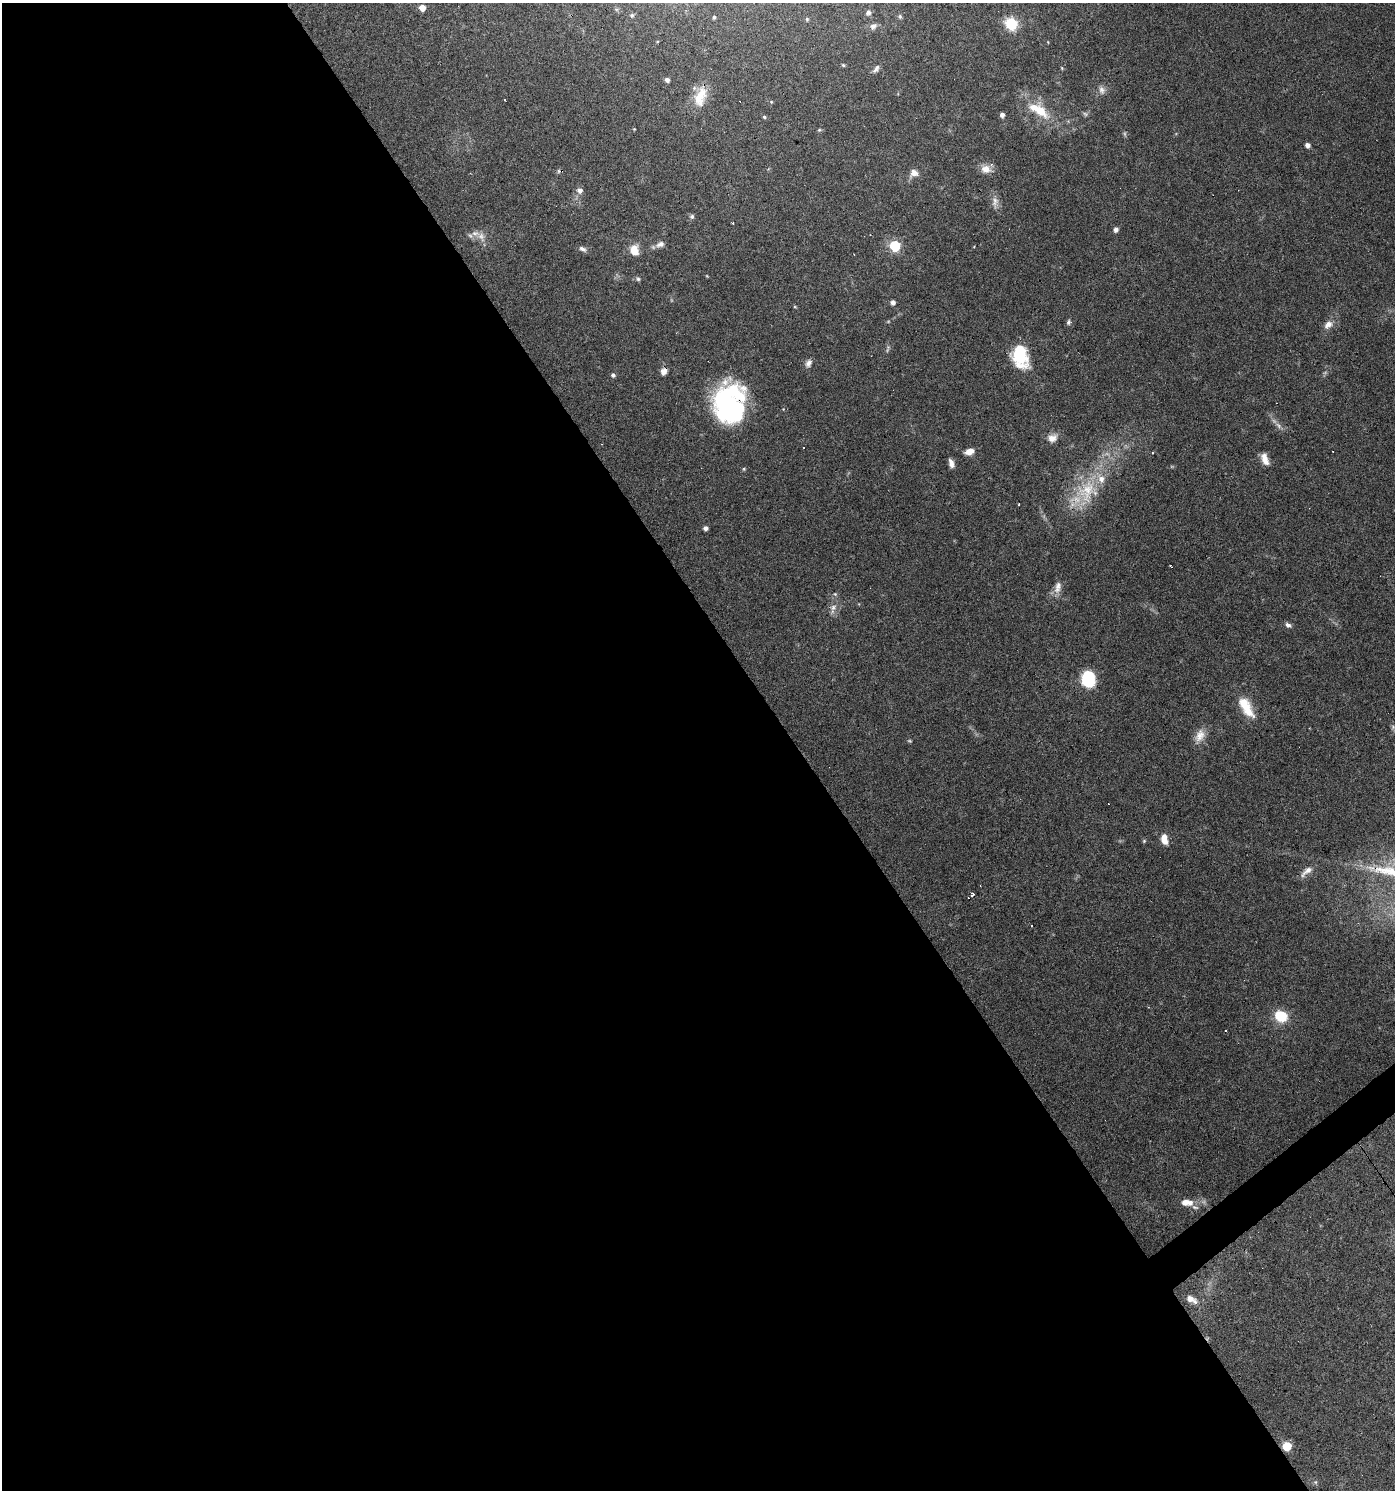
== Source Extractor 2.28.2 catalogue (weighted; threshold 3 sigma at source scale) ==
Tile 9 of 4 x 4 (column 1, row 3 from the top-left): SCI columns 190-1582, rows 1489-2976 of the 5891 x 5955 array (HDU 1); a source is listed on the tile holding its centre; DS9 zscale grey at full resolution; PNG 1397 x 1492 px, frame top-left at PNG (2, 3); no overlay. Shown black and unused: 58% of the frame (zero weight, under 3 of 6 exposures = <1% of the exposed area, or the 3 px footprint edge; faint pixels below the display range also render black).
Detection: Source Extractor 2.28.2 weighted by HDU 2 'WHT'; one run over the whole footprint, this tile lists its part. Background 0.0616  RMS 0.0035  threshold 0.0143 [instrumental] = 3 sigma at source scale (4.09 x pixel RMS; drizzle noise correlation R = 1.36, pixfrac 0.8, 0.0396/0.0396 arcsec/px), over >= 5 px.
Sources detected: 89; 4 too faint to see at this stretch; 2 inside a brighter object's white glare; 12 cosmic-ray / hot-pixel residue — not listed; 6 inside a brighter listed object's ellipse — not listed separately; the other 65 listed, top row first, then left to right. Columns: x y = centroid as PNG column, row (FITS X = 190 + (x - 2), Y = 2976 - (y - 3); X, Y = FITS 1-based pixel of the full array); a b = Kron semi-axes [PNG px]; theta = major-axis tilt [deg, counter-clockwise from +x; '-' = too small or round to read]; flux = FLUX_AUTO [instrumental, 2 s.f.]
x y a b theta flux
422 8 5 5 - 3.6
868 13 8 7 - 1.1
632 15 5 5 - 0.66
714 17 4 4 - 0.42
807 19 5 4 - 0.44
1011 24 6 6 - 37
873 26 10 7 26 1.5
843 65 5 4 - 0.41
1062 68 5 3 - 0.29
876 69 12 6 52 1.1
667 80 5 4 - 1.3
1102 90 11 8 -71 1.5
700 96 28 15 73 7.2
1040 111 27 14 -42 8.8
1002 115 5 4 - 1.3
764 117 5 4 - 0.45
634 129 3 3 - 0.25
819 130 6 4 -18 0.44
1307 145 5 5 - 1.4
986 169 13 10 -13 2.9
914 173 12 10 33 2.3
579 190 7 6 - 1.8
995 201 13 9 -89 2
692 216 6 6 - 0.81
733 223 3 3 - 0.73
1116 230 5 5 - 1.2
481 237 14 9 -65 2.3
660 244 12 7 21 1.7
895 246 6 6 - 26
582 249 10 5 -25 1.1
634 250 11 9 -75 4.5
638 279 6 5 - 0.61
893 302 5 5 - 1.2
1069 322 8 5 71 0.75
1328 324 13 9 43 2.4
1020 355 24 14 -76 18
808 363 9 8 - 1.6
664 371 8 7 - 1.8
613 375 5 4 - 0.85
733 412 39 33 -55 43
1278 425 12 5 -44 1.5
1052 438 11 10 - 2.8
969 452 9 6 16 2.7
1265 459 14 7 -71 3.1
951 463 10 5 -74 1.7
744 469 5 4 - 0.39
1087 491 39 28 65 19
705 528 4 4 - 1.2
1058 587 17 9 76 2.7
835 594 5 4 - 0.39
833 607 11 9 56 2
1288 625 7 5 -31 1.2
1088 679 15 12 -84 16
1244 703 20 14 -60 6.6
1200 736 20 12 63 3.7
1164 839 11 7 -81 3.7
1307 871 19 7 40 2.4
973 894 4 3 - 4.9
1031 926 3 3 - 0.77
1280 1016 12 10 -28 10
1226 1030 3 3 - 2.5
1186 1202 15 8 -5 3.6
1191 1299 16 8 -27 3.1
1287 1446 5 5 - 12
1315 1482 6 4 90 0.48
Overlapping masked pixels (flux is a lower limit): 3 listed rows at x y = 664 371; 733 412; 1287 1446